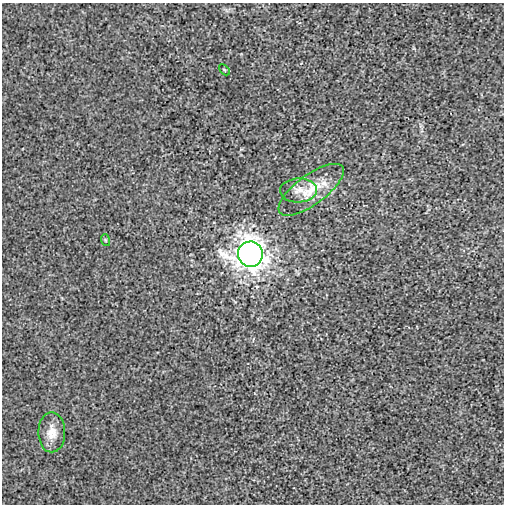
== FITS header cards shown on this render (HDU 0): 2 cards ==
NAXIS1  =                  502
NAXIS2  =                  502

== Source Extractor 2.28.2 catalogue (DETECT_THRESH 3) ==
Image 502 x 502 px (HDU 0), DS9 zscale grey, 1 PNG px = 1 image px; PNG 506 x 506 px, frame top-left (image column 1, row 502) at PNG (2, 3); each listed source drawn as its Kron ellipse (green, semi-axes under 4 px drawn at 4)
Background -1.65e-04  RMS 0.0029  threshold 0.00881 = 3 sigma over >= 5 px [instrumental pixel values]
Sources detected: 6; all 6 listed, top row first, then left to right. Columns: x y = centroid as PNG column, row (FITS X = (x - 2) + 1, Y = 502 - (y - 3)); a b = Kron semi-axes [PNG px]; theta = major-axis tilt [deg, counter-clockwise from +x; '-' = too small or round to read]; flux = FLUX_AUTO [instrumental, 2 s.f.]
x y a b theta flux
224 70 6 2 -45 0.16
299 190 18 12 3 2
311 190 39 15 36 5.4
105 240 6 3 -71 0.23
250 254 13 12 - 240
52 432 20 13 -90 2.5